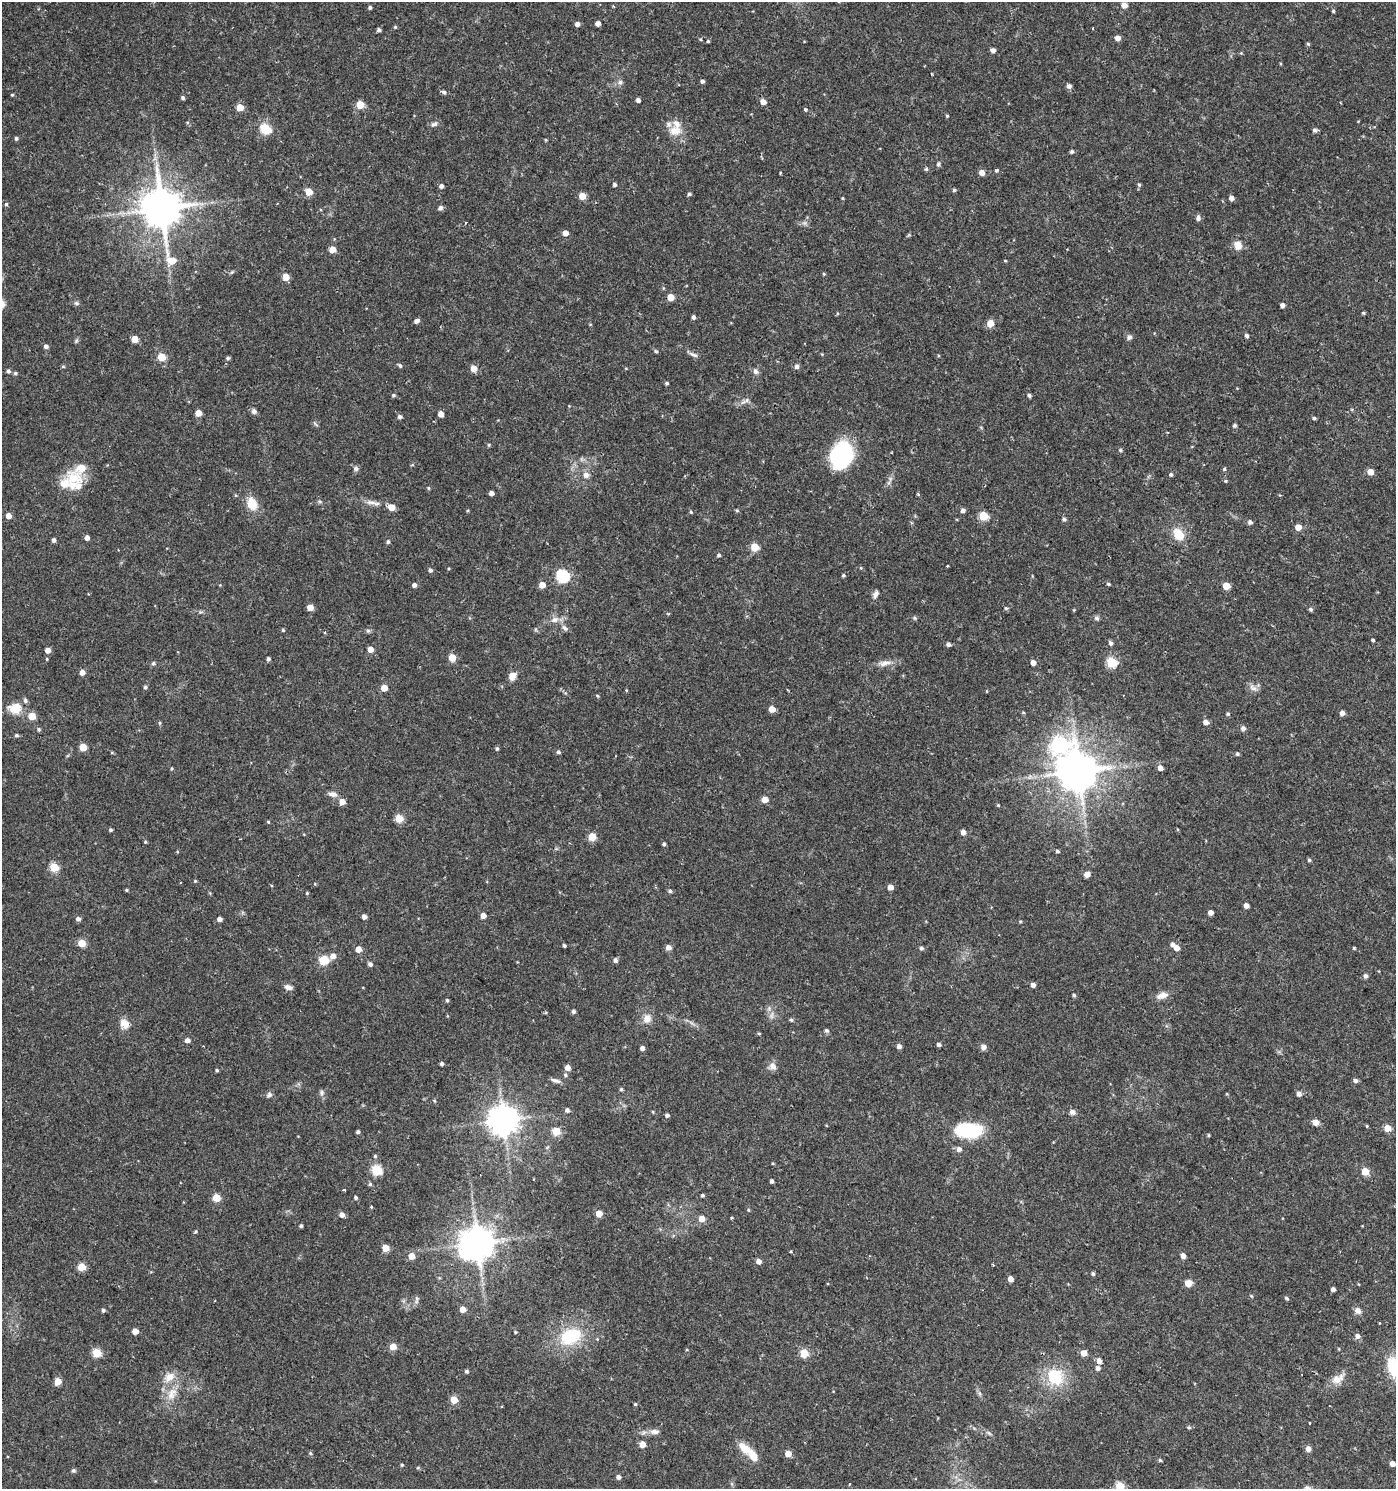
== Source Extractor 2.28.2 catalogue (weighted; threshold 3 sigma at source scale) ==
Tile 6 of 4 x 4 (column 2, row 2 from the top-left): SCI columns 1574-2967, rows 2983-4469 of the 6003 x 5958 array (HDU 1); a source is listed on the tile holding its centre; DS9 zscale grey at full resolution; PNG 1398 x 1491 px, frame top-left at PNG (2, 2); no overlay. Shown black and unused: <1% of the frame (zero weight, under 2 of 3 exposures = <1% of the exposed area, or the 3 px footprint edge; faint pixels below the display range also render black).
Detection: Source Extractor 2.28.2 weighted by HDU 2 'WHT'; one run over the whole footprint, this tile lists its part. Background 0.0253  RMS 0.004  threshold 0.018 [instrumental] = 3 sigma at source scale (4.5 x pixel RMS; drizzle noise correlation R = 1.50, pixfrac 1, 0.0396/0.0396 arcsec/px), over >= 5 px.
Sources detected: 348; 1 too faint to see at this stretch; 2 inside a brighter object's white glare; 5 cosmic-ray / hot-pixel residue — not listed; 7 inside a brighter listed object's ellipse — not listed separately; the other 333 listed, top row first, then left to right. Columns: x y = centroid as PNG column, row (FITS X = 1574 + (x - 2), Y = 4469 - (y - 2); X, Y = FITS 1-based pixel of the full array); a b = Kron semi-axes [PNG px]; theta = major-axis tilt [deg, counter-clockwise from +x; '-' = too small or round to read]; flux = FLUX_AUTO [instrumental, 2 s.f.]
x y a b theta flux
1124 5 5 5 - 3.5
613 6 4 3 - 0.37
370 7 4 4 - 0.79
1333 11 4 3 - 0.57
598 23 4 4 - 1.9
577 24 4 4 - 1.9
395 27 4 4 - 0.48
379 30 4 4 - 0.99
1118 38 4 4 - 2.9
708 41 4 4 - 0.54
1308 44 4 4 - 0.52
993 50 4 4 - 1.8
1241 53 4 4 - 0.4
702 81 4 4 - 1
620 82 7 6 - 1.1
1069 86 5 5 - 1.5
444 92 6 5 - 0.98
12 95 4 4 - 0.44
183 98 4 4 - 0.84
638 100 4 4 - 1.3
763 102 5 5 - 2.9
360 105 5 5 - 11
240 107 5 5 - 6.9
805 109 4 3 - 0.75
947 116 4 3 - 0.4
434 124 10 6 3 1.2
265 129 6 5 - 28
1314 130 5 4 - 1.1
674 131 16 12 9 5.4
16 138 4 4 - 0.84
546 140 5 3 - 0.37
1072 152 5 4 - 0.8
938 164 7 6 - 0.79
926 169 4 4 - 0.63
996 170 3 3 - 1.3
780 173 3 2 - 0.4
982 173 5 4 - 3.5
614 184 4 4 - 0.86
1139 185 5 4 - 0.66
441 186 4 4 - 1.4
954 190 4 4 - 0.64
309 192 5 5 - 7.5
689 194 4 4 - 0.79
582 196 5 5 - 7.1
842 198 3 3 - 0.39
1231 198 5 4 - 1.7
6 204 5 4 - 0.56
440 208 6 5 - 1.2
162 209 15 11 -77 1400
1198 218 7 5 -89 1.3
565 233 5 5 - 2.9
1238 245 11 9 -73 3.5
332 249 5 5 - 5
1005 261 4 3 - 0.33
232 272 5 4 - 0.51
824 274 4 3 - 0.43
286 277 5 5 - 5.9
670 297 5 5 - 7.2
76 303 7 5 -1 0.81
1282 305 4 4 - 1.4
1363 313 4 4 - 0.47
693 317 4 4 - 1.1
417 321 5 4 - 1.5
990 323 5 5 - 6.8
1246 336 4 4 - 1.2
1129 337 7 6 - 1.2
134 339 5 5 - 5.9
76 341 6 5 - 0.61
46 346 5 4 - 1.3
656 351 6 3 -19 0.47
822 354 4 3 - 0.35
694 355 14 4 -22 1.3
162 357 5 5 - 10
228 358 4 4 - 0.82
63 366 5 3 - 0.45
400 366 6 4 -40 0.77
797 366 5 5 - 1.3
474 368 5 5 - 4.5
8 371 5 4 - 1
755 371 7 6 - 1.5
15 373 5 4 - 0.73
667 383 4 4 - 0.66
393 395 5 4 - 0.65
1029 395 4 4 - 0.88
746 401 15 5 28 1.6
254 411 6 6 - 1.5
198 413 5 5 - 5.8
441 414 5 4 - 3.3
400 417 5 5 - 1.1
1314 418 4 4 - 0.6
315 424 9 3 -40 0.53
1235 425 4 4 - 0.83
489 445 4 4 - 0.44
1120 450 5 5 - 0.68
842 455 27 20 71 40
356 468 7 6 - 1.1
1224 469 5 4 - 0.57
1370 472 5 5 - 4.8
1171 474 4 4 - 0.8
586 475 7 6 - 2.2
74 478 25 23 49 12
890 479 7 4 72 0.93
1226 481 4 3 - 0.45
428 488 5 4 - 0.45
491 493 4 4 - 1.6
320 502 6 4 -19 0.58
371 502 16 6 -3 2.4
252 504 13 10 -71 7.7
392 507 5 5 - 4.9
963 510 5 4 - 1.5
737 511 6 3 -20 0.44
691 512 4 4 - 0.45
9 516 4 4 - 3.4
983 516 5 5 - 17
1064 519 6 5 - 0.87
1250 522 5 5 - 1.1
1298 527 5 4 - 4.9
1178 534 16 11 -55 6.9
87 538 4 4 - 1.9
54 540 4 4 - 1.2
388 542 5 4 - 0.75
755 547 5 5 - 12
719 555 5 4 - 0.8
861 568 5 3 - 0.37
430 570 5 4 - 1
843 575 4 4 - 0.59
562 576 6 6 - 52
1108 584 5 3 - 0.6
414 585 4 4 - 1.4
542 585 5 5 - 3.5
1226 586 5 5 - 8
875 594 11 6 66 1.6
310 607 5 4 - 4.5
1006 608 5 4 - 0.51
1311 609 5 4 - 0.81
1074 610 5 3 - 0.31
914 618 6 5 - 0.58
1097 618 7 6 - 0.94
554 620 11 8 19 2.3
565 628 11 5 -41 1.4
283 630 4 3 - 0.61
368 631 6 5 - 0.7
325 632 4 3 - 0.37
1373 640 3 3 - 1.1
1110 643 5 4 - 1.2
948 644 5 5 - 1.1
370 649 5 5 - 3.4
48 650 4 4 - 2.9
452 657 5 5 - 8.1
47 659 4 3 - 0.38
268 659 4 4 - 1
1033 662 5 4 - 2.2
1111 662 5 5 - 26
153 663 6 5 - 0.77
884 663 17 8 8 3
82 673 5 5 - 2.6
512 676 9 7 65 3
145 687 4 4 - 0.76
384 688 5 5 - 5.4
1253 688 12 7 -29 1.9
626 690 5 3 - 0.37
987 691 5 3 - 0.32
597 696 5 4 - 0.44
15 708 18 14 7 6.6
772 709 5 4 - 5
1342 713 4 4 - 2.2
1228 714 5 4 - 0.62
32 716 5 5 - 7.3
1206 722 5 4 - 2.7
160 723 5 4 - 0.54
1243 728 5 5 - 1.7
39 729 5 5 - 0.73
16 735 5 4 - 0.79
1059 745 28 18 -53 140
83 747 5 5 - 8.8
497 748 5 4 - 0.64
558 752 5 5 - 0.83
1237 754 5 4 - 0.66
172 768 4 3 - 0.46
1160 768 5 4 - 2.5
1079 772 10 8 69 1000
333 794 12 7 -14 2
765 799 5 5 - 4.2
342 802 5 5 - 3.6
998 805 4 3 - 0.41
399 818 5 5 - 11
268 822 4 3 - 0.41
110 830 3 3 - 0.65
963 832 4 4 - 2.2
592 837 5 5 - 9.4
145 842 4 3 - 0.52
664 844 4 4 - 0.75
1057 851 5 4 - 0.69
1309 860 5 4 - 0.65
54 867 5 5 - 16
1087 874 5 4 - 3.4
195 881 4 4 - 0.43
890 887 4 4 - 3.2
126 890 4 4 - 0.45
670 891 5 4 - 0.85
307 893 3 3 - 0.46
1246 905 4 4 - 2.1
1211 912 4 4 - 2.3
483 916 4 4 - 3.1
364 917 4 4 - 2.1
78 919 5 4 - 1.4
219 919 4 4 - 1.9
1020 921 4 4 - 0.43
82 943 5 5 - 9.2
564 945 3 3 - 0.71
1173 945 5 5 - 1.4
668 947 5 5 - 2.5
921 948 5 4 - 0.89
1177 948 5 5 - 2.9
1354 948 3 3 - 0.43
358 949 5 5 - 3.9
333 956 6 5 - 2.5
324 960 6 5 - 18
615 960 5 4 - 1.2
370 964 5 5 - 1.3
1365 976 5 4 - 1.3
1033 985 4 4 - 1.8
288 987 9 6 -11 1.9
1074 995 4 4 - 0.66
1162 995 15 8 16 3
447 1000 5 4 - 0.58
573 1012 4 4 - 1.1
771 1015 11 5 80 1.7
647 1019 12 10 69 3.3
791 1020 5 4 - 0.69
124 1024 14 10 -45 3.4
826 1030 6 5 - 0.82
759 1033 5 3 - 0.42
187 1040 5 5 - 1.9
939 1044 4 4 - 1.1
899 1046 5 4 - 1.8
983 1047 6 6 - 1.9
642 1048 4 4 - 1.5
442 1064 4 4 - 1.1
773 1066 11 9 -66 2.2
567 1068 5 5 - 2.7
217 1070 4 3 - 0.53
565 1075 6 5 - 0.8
555 1080 14 5 -17 1.5
1355 1081 5 5 - 1.2
621 1089 5 4 - 0.62
322 1093 9 6 89 1.2
1227 1094 5 3 - 0.3
1299 1094 5 5 - 1.6
269 1095 8 6 50 1.2
434 1101 4 4 - 0.45
567 1110 5 5 - 1
653 1112 5 3 - 0.32
1072 1112 7 6 - 1.5
667 1115 4 4 - 1.1
503 1120 9 9 - 640
1316 1122 5 4 - 4.8
1367 1126 4 3 - 0.39
1387 1128 5 5 - 6.2
968 1130 26 13 -2 30
556 1131 5 5 - 10
358 1132 4 3 - 0.85
1208 1135 4 4 - 0.46
959 1149 6 6 - 1.6
375 1156 4 4 - 0.56
376 1170 5 5 - 27
1365 1171 5 5 - 8.5
772 1181 4 3 - 0.92
370 1184 5 5 - 0.68
702 1195 4 3 - 0.64
356 1197 4 3 - 0.73
216 1198 5 5 - 12
371 1207 3 3 - 0.39
748 1210 5 3 - 0.38
599 1213 5 5 - 6
342 1215 5 5 - 2.2
732 1218 3 3 - 0.5
702 1219 5 5 - 4.1
301 1226 3 3 - 0.73
196 1232 4 4 - 0.53
477 1243 9 9 - 900
385 1248 5 5 - 8.1
412 1256 5 5 - 4.4
1183 1256 5 4 - 2.2
759 1261 4 4 - 2.8
993 1265 3 2 - 0.35
81 1267 5 5 - 11
1093 1274 4 4 - 0.75
1010 1279 4 4 - 2.8
1188 1283 7 6 - 3
1333 1289 4 4 - 1.5
1251 1296 5 4 - 0.42
417 1298 7 4 -72 0.79
1286 1298 4 4 - 0.67
463 1309 4 4 - 4.1
103 1310 4 4 - 0.83
1358 1311 8 7 - 2
1379 1323 3 2 - 0.29
135 1331 4 4 - 3.4
515 1332 4 3 - 0.4
570 1336 32 22 24 20
1358 1336 6 5 - 1.7
393 1347 5 5 - 5.7
1339 1349 4 3 - 0.3
97 1353 5 5 - 16
804 1353 5 5 - 13
1084 1353 5 4 - 4.6
1099 1361 5 5 - 2.1
1393 1367 16 9 -78 19
1098 1368 5 5 - 1.5
466 1371 4 4 - 0.82
169 1377 15 11 35 4.4
1055 1377 21 19 -49 16
1337 1379 19 11 27 4.3
58 1381 6 5 - 5
979 1393 7 4 -71 0.79
172 1394 20 11 62 5.8
454 1400 5 5 - 8.7
635 1404 4 4 - 0.49
1189 1427 5 4 - 0.64
655 1432 14 7 -1 2.3
989 1433 7 4 -45 0.76
642 1444 5 4 - 4.9
1308 1449 5 5 - 2.6
310 1453 5 5 - 0.59
788 1454 5 5 - 3.7
753 1456 22 9 -57 5.8
1160 1460 4 4 - 0.67
1392 1464 4 4 - 2.5
402 1465 4 3 - 0.5
73 1470 6 6 - 0.7
618 1477 5 4 - 1.6
1120 1486 5 5 - 16
Isophote crosses this tile's border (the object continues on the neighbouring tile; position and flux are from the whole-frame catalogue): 2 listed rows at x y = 1393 1367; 1120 1486